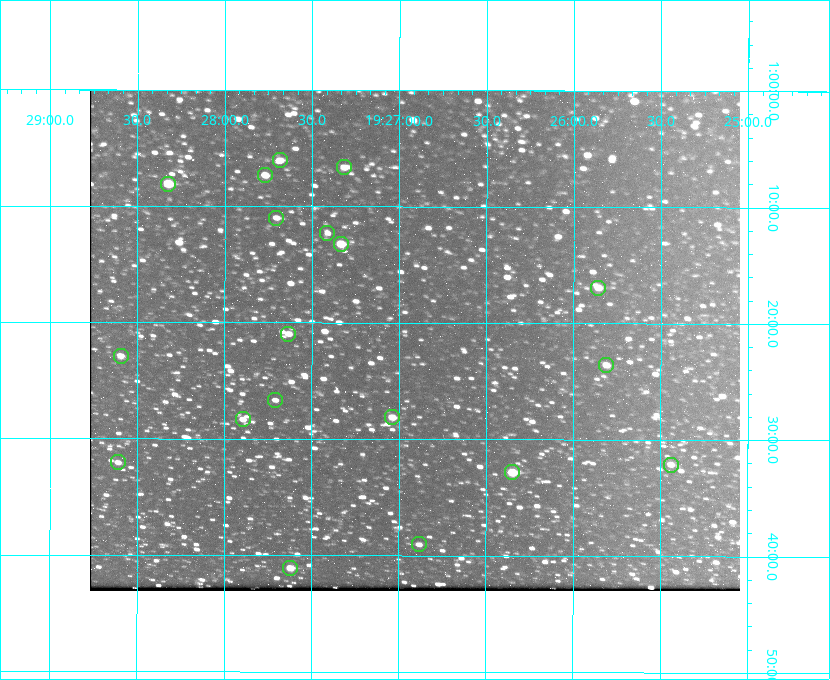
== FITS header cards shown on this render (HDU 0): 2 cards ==
NAXIS1  =                  650 / Width of table row in bytes
NAXIS2  =                  500 / Number of rows in table

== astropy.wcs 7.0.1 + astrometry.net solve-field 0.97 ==
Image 650 x 500 px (HDU 0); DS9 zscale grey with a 90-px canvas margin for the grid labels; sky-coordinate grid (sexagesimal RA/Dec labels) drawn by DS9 from the SOLVED WCS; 19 Tycho-2 reference stars matched to detected sources circled (green)
Header WCS: none
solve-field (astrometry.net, Tycho-2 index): SOLVED blind (the file carries no WCS)
Solved WCS: RA---TAN-SIP/DEC--TAN-SIP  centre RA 19:26:55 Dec +01:22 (291.73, +1.36 deg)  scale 5.16 arcsec/px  FOV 55.9' x 43.0'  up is +180 deg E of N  parity flipped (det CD > 0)
(file carries no celestial WCS; the grid is the blind solution)
Tycho-2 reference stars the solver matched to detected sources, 19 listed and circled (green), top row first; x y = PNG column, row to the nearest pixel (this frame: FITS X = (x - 90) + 1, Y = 500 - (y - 91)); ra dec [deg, ICRS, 3 dp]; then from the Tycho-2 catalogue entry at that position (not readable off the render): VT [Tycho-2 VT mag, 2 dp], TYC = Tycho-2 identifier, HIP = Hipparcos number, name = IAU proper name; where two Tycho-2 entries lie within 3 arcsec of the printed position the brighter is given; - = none
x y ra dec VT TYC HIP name
280 160 291.921 +1.101 10.89 465-1942-1 - -
344 167 291.829 +1.111 10.78 465-2030-1 - -
265 175 291.942 +1.122 10.76 465-1161-1 - -
168 184 292.081 +1.135 10.24 465-979-1 - -
276 218 291.926 +1.184 11.49 465-1994-1 - -
327 233 291.853 +1.206 11.17 465-1444-1 - -
341 244 291.833 +1.221 9.77 465-1968-1 - -
598 288 291.465 +1.282 11.06 465-140-1 - -
288 334 291.908 +1.350 10.94 465-1840-1 - -
121 356 292.148 +1.381 10.77 465-611-1 - -
606 365 291.453 +1.393 11.17 465-261-1 - -
275 400 291.927 +1.444 11.17 465-873-1 - -
392 417 291.759 +1.468 10.00 465-530-1 - -
243 419 291.973 +1.472 10.69 465-577-1 - -
118 462 292.152 +1.534 10.91 465-857-1 - -
671 465 291.360 +1.535 11.71 465-397-1 - -
512 472 291.587 +1.547 9.51 465-596-1 - -
419 544 291.720 +1.651 11.47 465-675-1 - -
290 568 291.905 +1.685 9.70 465-808-1 - -